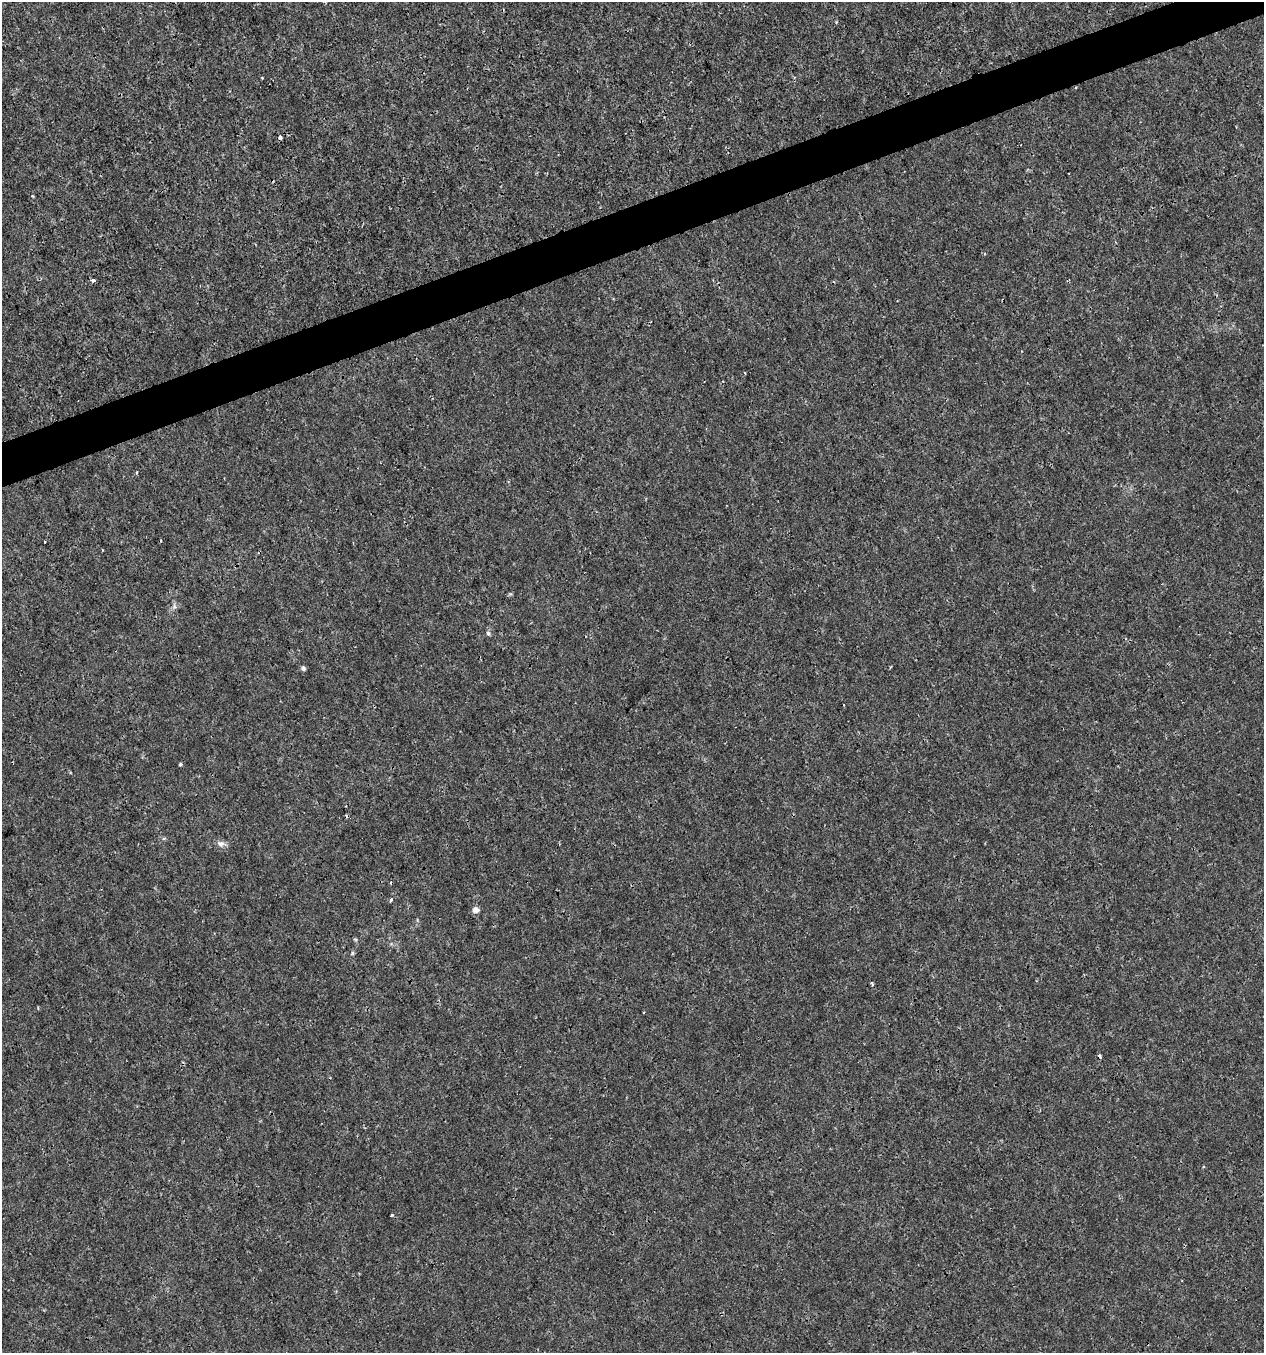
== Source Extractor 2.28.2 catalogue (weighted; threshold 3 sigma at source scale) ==
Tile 10 of 4 x 4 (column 2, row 3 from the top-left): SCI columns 1383-2644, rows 1353-2703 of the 5236 x 5408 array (HDU 1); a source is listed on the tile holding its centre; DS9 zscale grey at full resolution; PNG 1266 x 1355 px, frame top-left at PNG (2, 2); no overlay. Shown black and unused: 3% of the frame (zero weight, under 3 of 4 exposures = <1% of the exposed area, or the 3 px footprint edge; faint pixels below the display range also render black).
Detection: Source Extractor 2.28.2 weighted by HDU 2 'WHT'; one run over the whole footprint, this tile lists its part. Background 6.55e-04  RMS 8.6e-04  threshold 0.00388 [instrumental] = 3 sigma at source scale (4.5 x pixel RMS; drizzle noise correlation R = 1.50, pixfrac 1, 0.0396/0.0396 arcsec/px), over >= 5 px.
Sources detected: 20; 2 cosmic-ray / hot-pixel residue — not listed; the other 18 listed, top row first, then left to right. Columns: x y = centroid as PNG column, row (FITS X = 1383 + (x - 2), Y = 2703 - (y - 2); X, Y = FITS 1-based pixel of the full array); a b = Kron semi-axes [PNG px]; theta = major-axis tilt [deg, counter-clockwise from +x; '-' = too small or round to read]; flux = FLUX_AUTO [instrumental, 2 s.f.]
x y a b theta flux
262 78 3 2 - 0.071
1076 87 4 2 - 0.067
280 137 4 3 - 0.18
93 280 4 3 - 0.29
745 373 3 2 - 0.11
137 472 4 3 - 0.085
45 541 2 2 - 0.085
174 606 7 4 -71 0.18
488 633 7 5 -74 0.17
303 668 6 5 - 0.19
180 764 4 3 - 0.12
221 844 10 8 -7 0.39
391 900 4 3 - 0.18
476 910 9 7 7 0.4
352 953 6 4 -90 0.11
872 983 6 3 -78 0.12
1100 1056 4 3 - 0.26
392 1215 3 2 - 0.094
Overlapping masked pixels (flux is a lower limit): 1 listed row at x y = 1100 1056